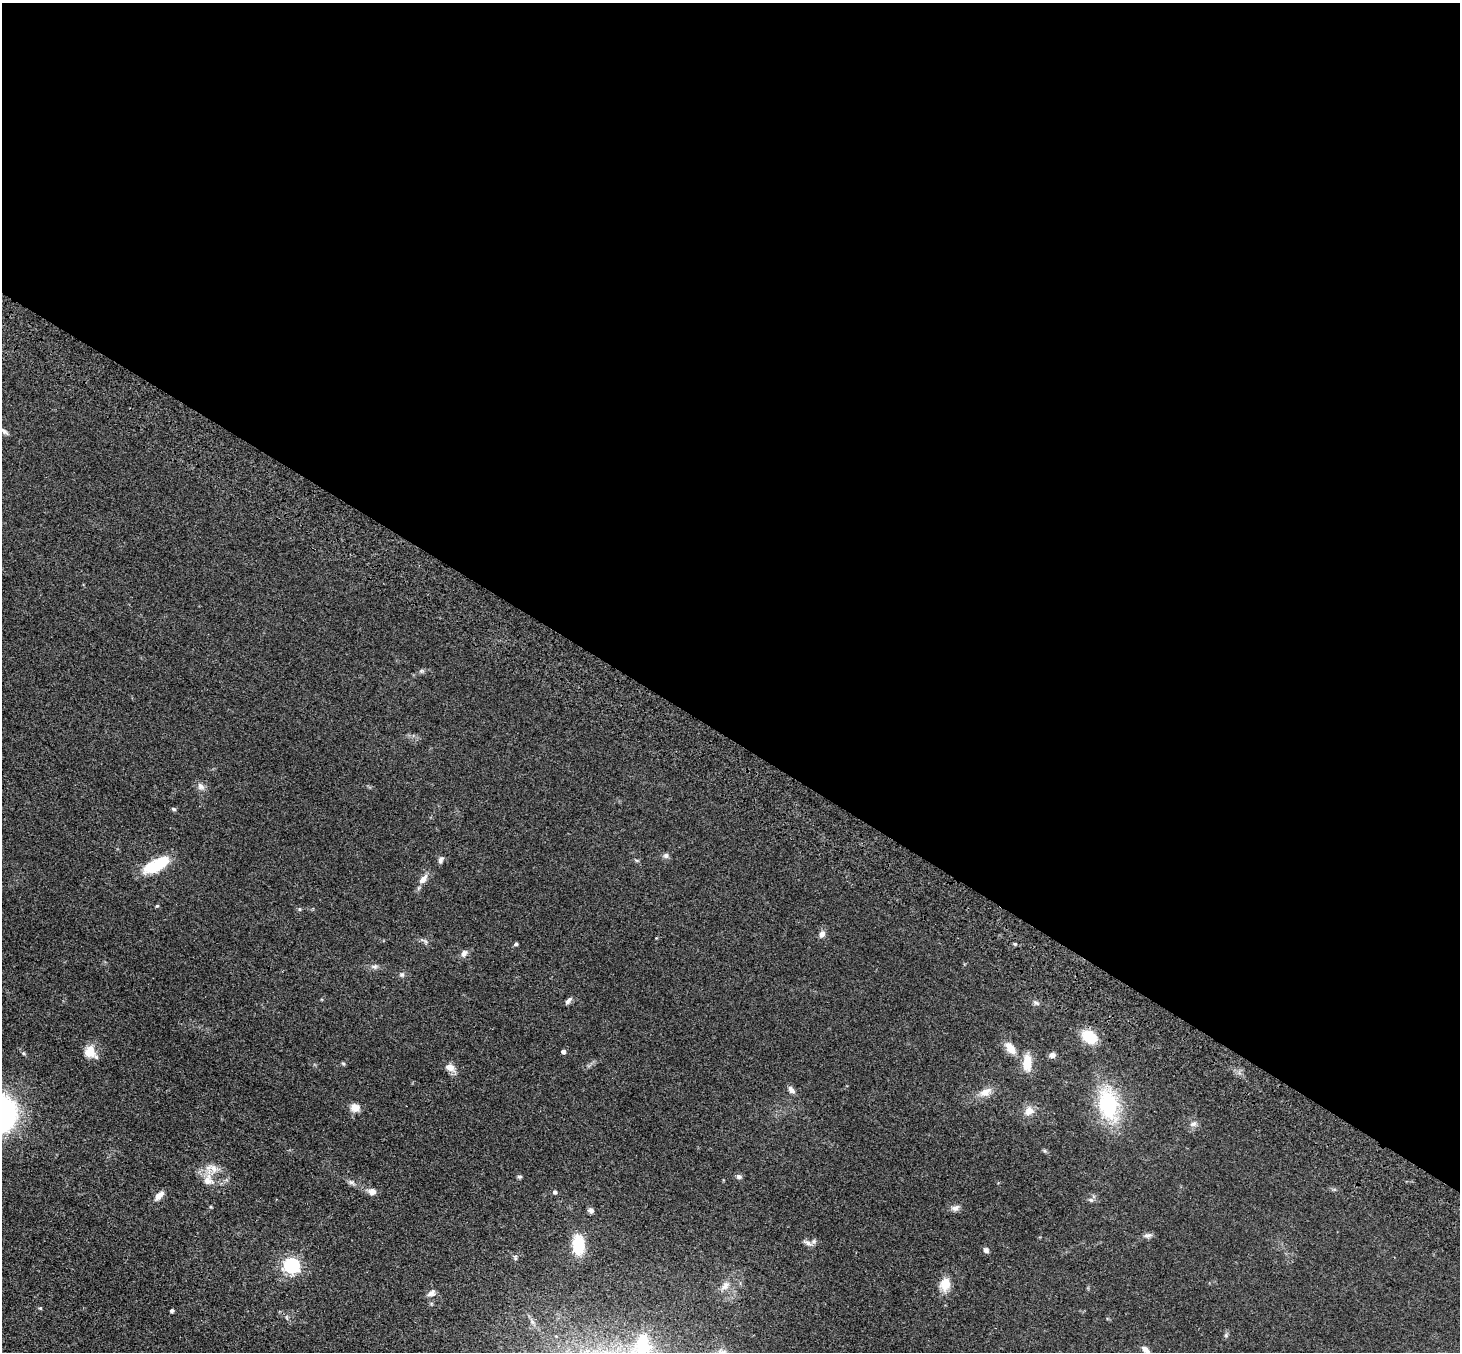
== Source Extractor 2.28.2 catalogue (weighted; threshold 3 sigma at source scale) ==
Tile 3 of 4 x 4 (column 3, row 1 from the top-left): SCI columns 2997-4454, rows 4299-5648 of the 5990 x 6038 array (HDU 1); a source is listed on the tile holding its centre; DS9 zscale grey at full resolution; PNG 1462 x 1354 px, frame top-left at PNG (2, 3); no overlay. Shown black and unused: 55% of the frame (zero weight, under 3 of 4 exposures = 6% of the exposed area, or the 3 px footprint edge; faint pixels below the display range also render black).
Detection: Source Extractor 2.28.2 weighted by HDU 2 'WHT'; one run over the whole footprint, this tile lists its part. Background 0.0389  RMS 0.0045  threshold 0.0204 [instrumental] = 3 sigma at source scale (4.5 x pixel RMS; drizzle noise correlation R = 1.50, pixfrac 1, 0.05/0.05 arcsec/px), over >= 5 px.
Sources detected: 56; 2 inside a brighter listed object's ellipse — not listed separately; the other 54 listed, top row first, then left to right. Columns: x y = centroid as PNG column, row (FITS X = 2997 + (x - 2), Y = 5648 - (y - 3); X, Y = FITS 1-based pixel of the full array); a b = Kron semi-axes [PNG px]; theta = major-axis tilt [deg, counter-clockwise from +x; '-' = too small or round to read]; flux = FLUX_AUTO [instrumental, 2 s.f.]
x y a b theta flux
4 431 12 5 -37 1.4
421 671 6 5 - 0.81
201 786 11 8 -45 2.1
174 809 6 4 -27 0.67
666 855 7 7 - 1.3
441 860 9 6 64 1.2
156 865 29 11 27 18
423 879 15 7 50 3.1
157 906 5 4 - 0.5
822 934 8 6 63 2.2
656 938 3 3 - 0.28
516 944 5 4 - 0.71
1015 944 4 4 - 0.55
464 953 8 7 - 1.9
374 966 8 7 - 1.4
402 975 7 6 - 0.97
568 1001 10 5 48 1.4
1036 1003 9 5 -31 1.1
1089 1037 18 13 -35 11
1010 1048 15 8 -52 5.5
90 1052 15 13 -88 6.2
563 1052 5 4 - 1.4
23 1053 5 4 - 0.56
1052 1055 8 6 14 1.8
343 1063 6 4 -1 0.56
1027 1063 19 10 89 7.6
450 1067 13 9 -30 3.2
791 1090 10 6 -48 1.9
985 1092 18 9 29 4.3
1108 1104 37 21 -78 35
355 1108 11 9 -16 3.5
1029 1111 12 10 34 3.7
1193 1124 10 7 25 1.8
739 1176 8 6 -18 1.1
519 1177 7 4 6 0.65
208 1180 17 15 -56 6.4
372 1191 11 8 -11 2.2
554 1192 5 4 - 1.1
159 1195 14 7 44 2.8
1091 1200 8 5 -27 0.96
955 1208 11 7 22 1.9
591 1210 7 6 - 1.3
1148 1235 12 6 7 1.5
807 1243 13 6 -27 1.7
578 1245 16 10 -86 18
986 1250 7 6 - 1.3
515 1257 8 5 -73 0.79
291 1265 6 6 - 120
945 1284 15 12 78 5.8
725 1286 15 9 52 3.4
431 1293 12 8 36 2
40 1308 4 4 - 0.45
172 1311 4 3 - 1
1145 1349 10 6 -44 2.1
Isophote crosses this tile's border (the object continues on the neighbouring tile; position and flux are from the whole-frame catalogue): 2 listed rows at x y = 4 431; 1145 1349